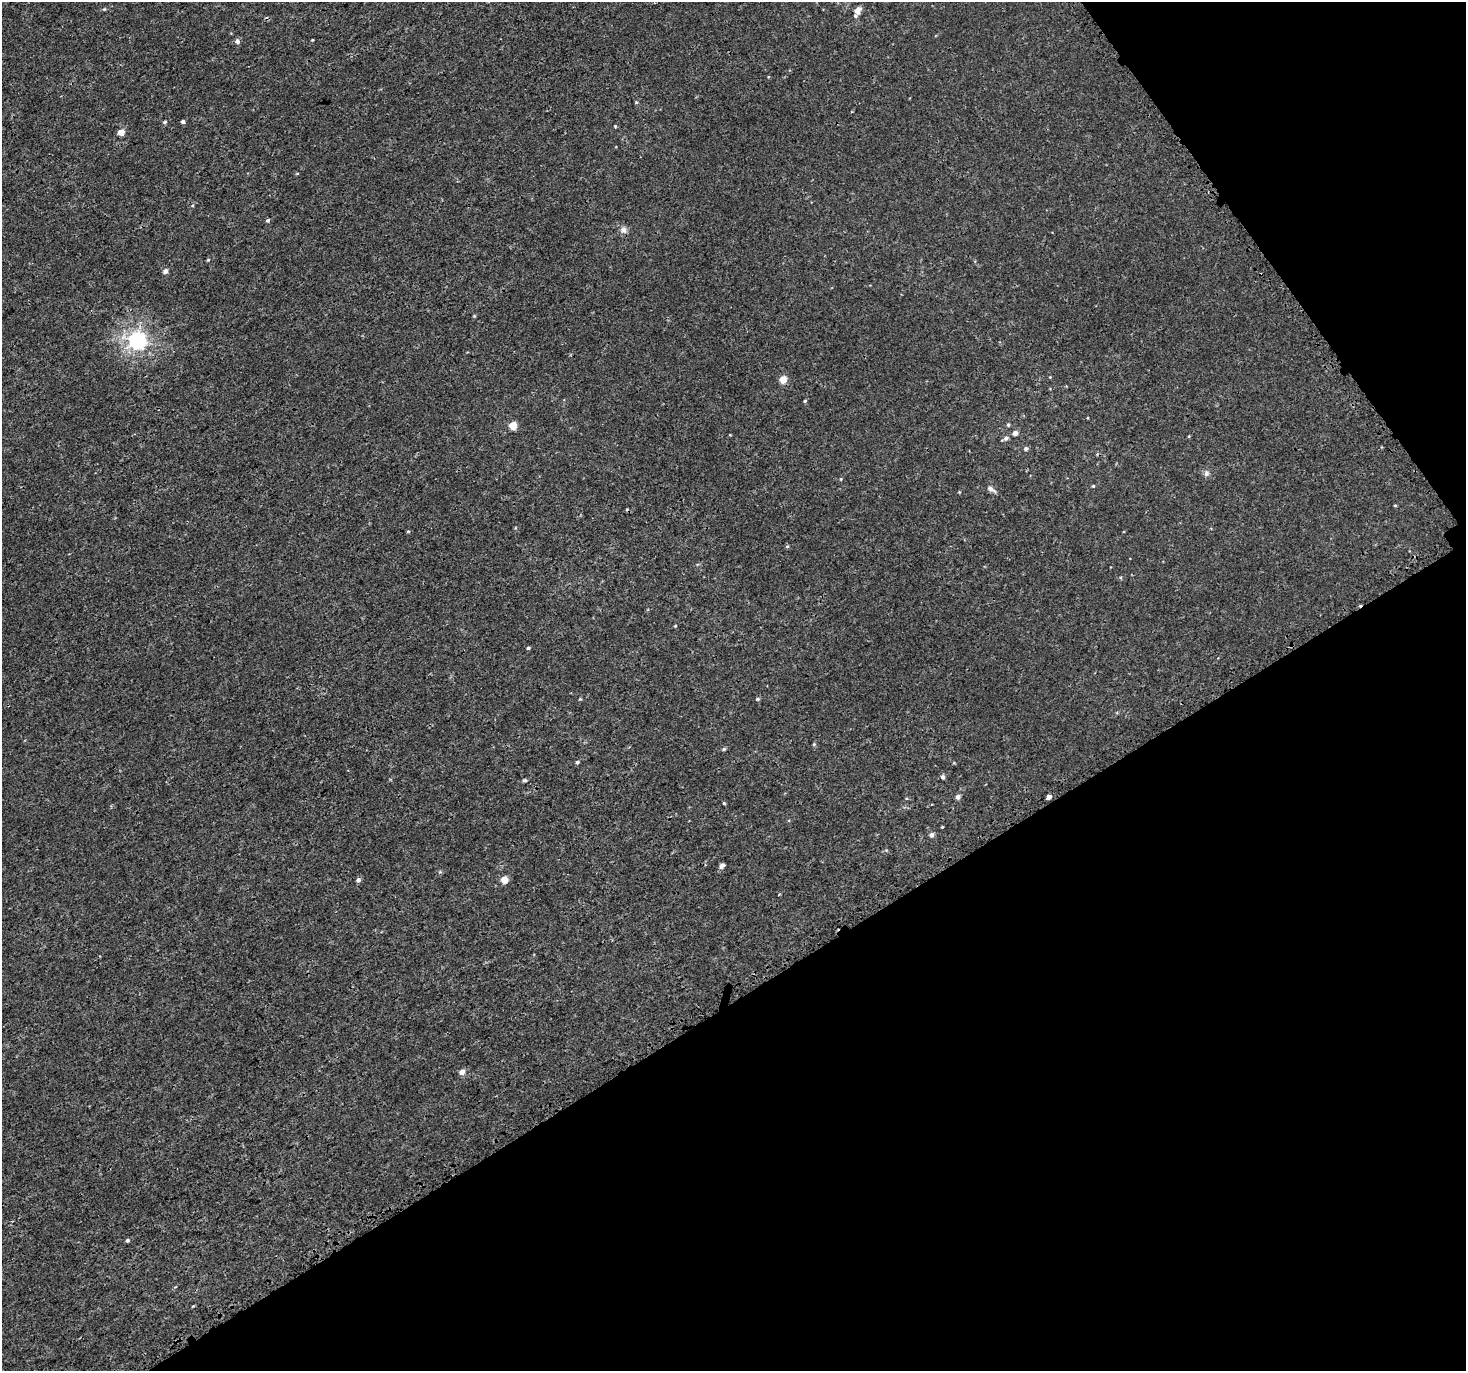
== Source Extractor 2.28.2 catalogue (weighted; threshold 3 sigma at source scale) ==
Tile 12 of 4 x 4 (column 4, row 3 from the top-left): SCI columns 4548-6011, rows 1607-2975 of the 6079 x 5980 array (HDU 1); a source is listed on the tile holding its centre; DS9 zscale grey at full resolution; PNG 1468 x 1373 px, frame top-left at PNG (2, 2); no overlay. Shown black and unused: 33% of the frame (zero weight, under 3 of 4 exposures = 5% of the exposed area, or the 3 px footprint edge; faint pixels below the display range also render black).
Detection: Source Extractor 2.28.2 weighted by HDU 2 'WHT'; one run over the whole footprint, this tile lists its part. Background 6.68e-04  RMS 0.0014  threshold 0.00613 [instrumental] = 3 sigma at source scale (4.5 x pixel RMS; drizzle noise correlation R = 1.50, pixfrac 1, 0.0396/0.0396 arcsec/px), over >= 5 px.
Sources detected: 54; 1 cosmic-ray / hot-pixel residue — not listed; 1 inside a brighter listed object's ellipse — not listed separately; the other 52 listed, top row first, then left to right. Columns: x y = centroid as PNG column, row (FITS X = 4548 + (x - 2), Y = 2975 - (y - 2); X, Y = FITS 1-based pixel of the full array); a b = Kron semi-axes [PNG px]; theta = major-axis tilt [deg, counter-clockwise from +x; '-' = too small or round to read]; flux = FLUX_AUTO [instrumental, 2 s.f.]
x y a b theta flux
104 9 5 4 - 0.16
858 10 9 7 52 0.74
312 40 3 3 - 0.1
237 41 5 5 - 0.5
636 102 4 4 - 0.15
164 122 5 4 - 0.21
183 122 4 4 - 0.35
615 126 4 4 - 0.12
121 132 4 4 - 2.1
268 220 5 4 - 0.2
623 230 10 9 - 0.63
208 260 4 4 - 0.13
165 271 6 5 - 0.52
474 316 5 4 - 0.13
137 340 7 7 - 53
1050 377 4 4 - 0.1
783 379 5 5 - 2.7
805 401 4 4 - 0.15
513 425 5 5 - 3.4
1008 425 5 4 - 0.21
1015 433 5 5 - 0.64
1189 436 5 3 - 0.1
1005 438 10 5 30 0.42
1026 449 5 4 - 0.36
1206 473 9 7 -88 0.42
841 479 5 3 - 0.11
1093 486 4 4 - 0.14
991 489 13 6 -32 0.5
959 492 4 4 - 0.099
1395 505 4 3 - 0.12
408 531 5 3 - 0.13
787 546 5 4 - 0.18
675 626 4 3 - 0.11
528 648 5 4 - 0.18
580 699 4 4 - 0.12
758 699 6 4 0 0.18
814 744 5 4 - 0.14
724 749 5 4 - 0.19
577 762 5 4 - 0.23
943 777 5 5 - 0.31
525 780 5 4 - 0.21
958 797 5 5 - 0.52
1048 797 4 4 - 3.1
724 803 3 3 - 0.16
942 827 3 3 - 0.099
931 835 5 5 - 0.5
886 850 5 4 - 0.14
722 866 7 5 36 0.37
358 880 4 4 - 0.48
504 880 5 5 - 2.6
462 1072 5 5 - 0.78
127 1240 5 5 - 0.23